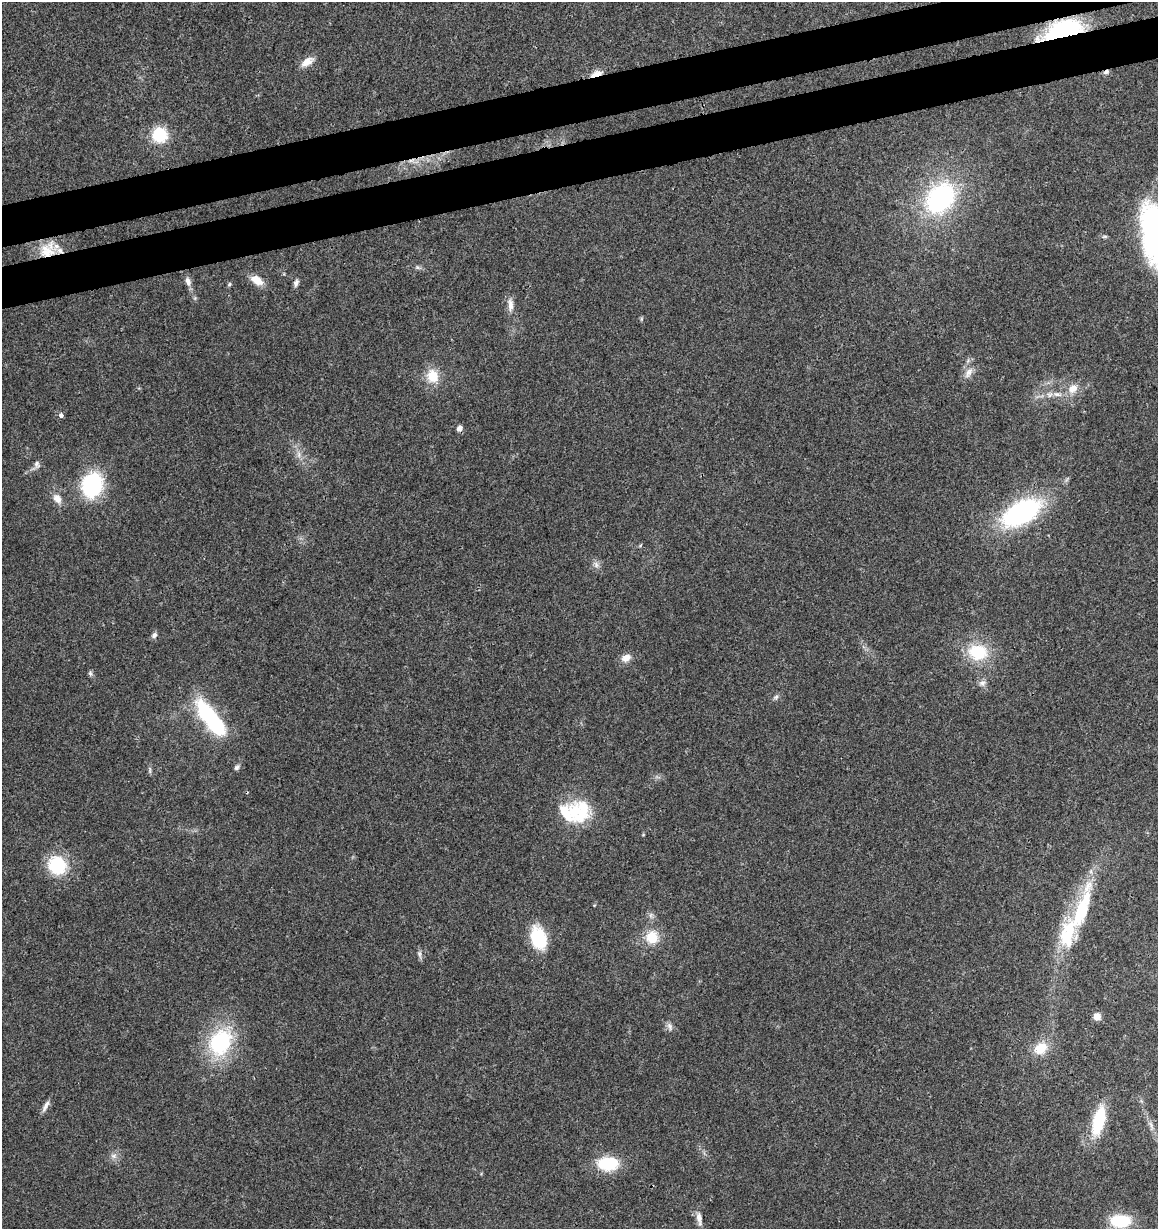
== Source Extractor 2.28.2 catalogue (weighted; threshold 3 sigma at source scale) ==
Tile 10 of 4 x 4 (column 2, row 3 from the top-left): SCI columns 1200-2355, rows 1291-2517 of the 4760 x 5028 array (HDU 1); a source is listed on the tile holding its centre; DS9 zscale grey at full resolution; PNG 1160 x 1231 px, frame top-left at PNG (2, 2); no overlay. Shown black and unused: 6% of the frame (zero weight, under 3 of 4 exposures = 5% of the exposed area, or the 3 px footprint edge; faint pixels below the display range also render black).
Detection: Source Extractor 2.28.2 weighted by HDU 2 'WHT'; one run over the whole footprint, this tile lists its part. Background 0.043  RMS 0.0036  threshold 0.016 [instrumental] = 3 sigma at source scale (4.5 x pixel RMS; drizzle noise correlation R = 1.50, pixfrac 1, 0.0396/0.0396 arcsec/px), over >= 5 px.
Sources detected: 59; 1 inside a brighter object's white glare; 2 cosmic-ray / hot-pixel residue — not listed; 4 inside a brighter listed object's ellipse — not listed separately; the other 52 listed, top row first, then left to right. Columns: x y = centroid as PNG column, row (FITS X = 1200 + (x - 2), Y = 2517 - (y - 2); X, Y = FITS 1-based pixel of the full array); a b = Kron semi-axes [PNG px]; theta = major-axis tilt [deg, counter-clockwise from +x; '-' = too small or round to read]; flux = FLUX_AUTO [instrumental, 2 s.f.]
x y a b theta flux
1063 31 31 14 16 55
307 62 18 9 32 3.1
1106 72 8 5 27 0.99
596 74 16 6 20 3.5
159 135 13 13 - 14
940 198 28 21 51 55
47 251 23 19 -17 9.7
417 267 6 5 - 0.64
257 280 15 9 -32 4.4
188 281 12 7 -76 1.9
296 283 10 6 73 1.2
229 284 6 4 68 0.56
510 305 16 7 -89 2.5
968 373 18 8 60 2.8
432 376 17 14 -75 7
1073 389 14 10 38 4.1
1057 394 13 6 -8 2.3
61 415 4 3 - 1.7
299 454 9 4 -82 1.2
36 464 10 6 -80 1.2
92 485 23 18 71 32
57 499 13 9 -54 3
1021 513 35 18 29 64
640 546 6 3 21 0.39
596 565 10 6 -64 1.4
154 635 8 6 48 1.2
978 652 23 18 -4 15
626 658 13 9 29 2.7
90 673 6 6 - 0.7
982 683 9 8 - 1.6
776 697 8 4 45 0.78
211 718 40 13 -53 41
236 767 7 6 - 0.89
150 770 10 3 90 0.67
575 811 40 19 -34 14
643 835 5 3 - 0.28
57 865 20 18 -53 18
1081 911 72 18 73 26
652 937 16 15 - 7.4
539 938 22 14 -72 17
419 954 12 5 -80 1
1097 1017 7 7 - 3.1
670 1027 12 6 -65 1.4
220 1042 30 22 61 32
1041 1048 18 13 39 6.4
46 1106 17 5 61 1.7
1099 1121 25 10 76 21
1151 1125 12 5 -64 1.4
114 1156 9 6 0 1.4
608 1164 21 14 0 16
699 1218 19 6 -81 2.1
1120 1221 23 14 0 12
Overlapping masked pixels (flux is a lower limit): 4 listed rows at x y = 1063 31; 1106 72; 596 74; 47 251